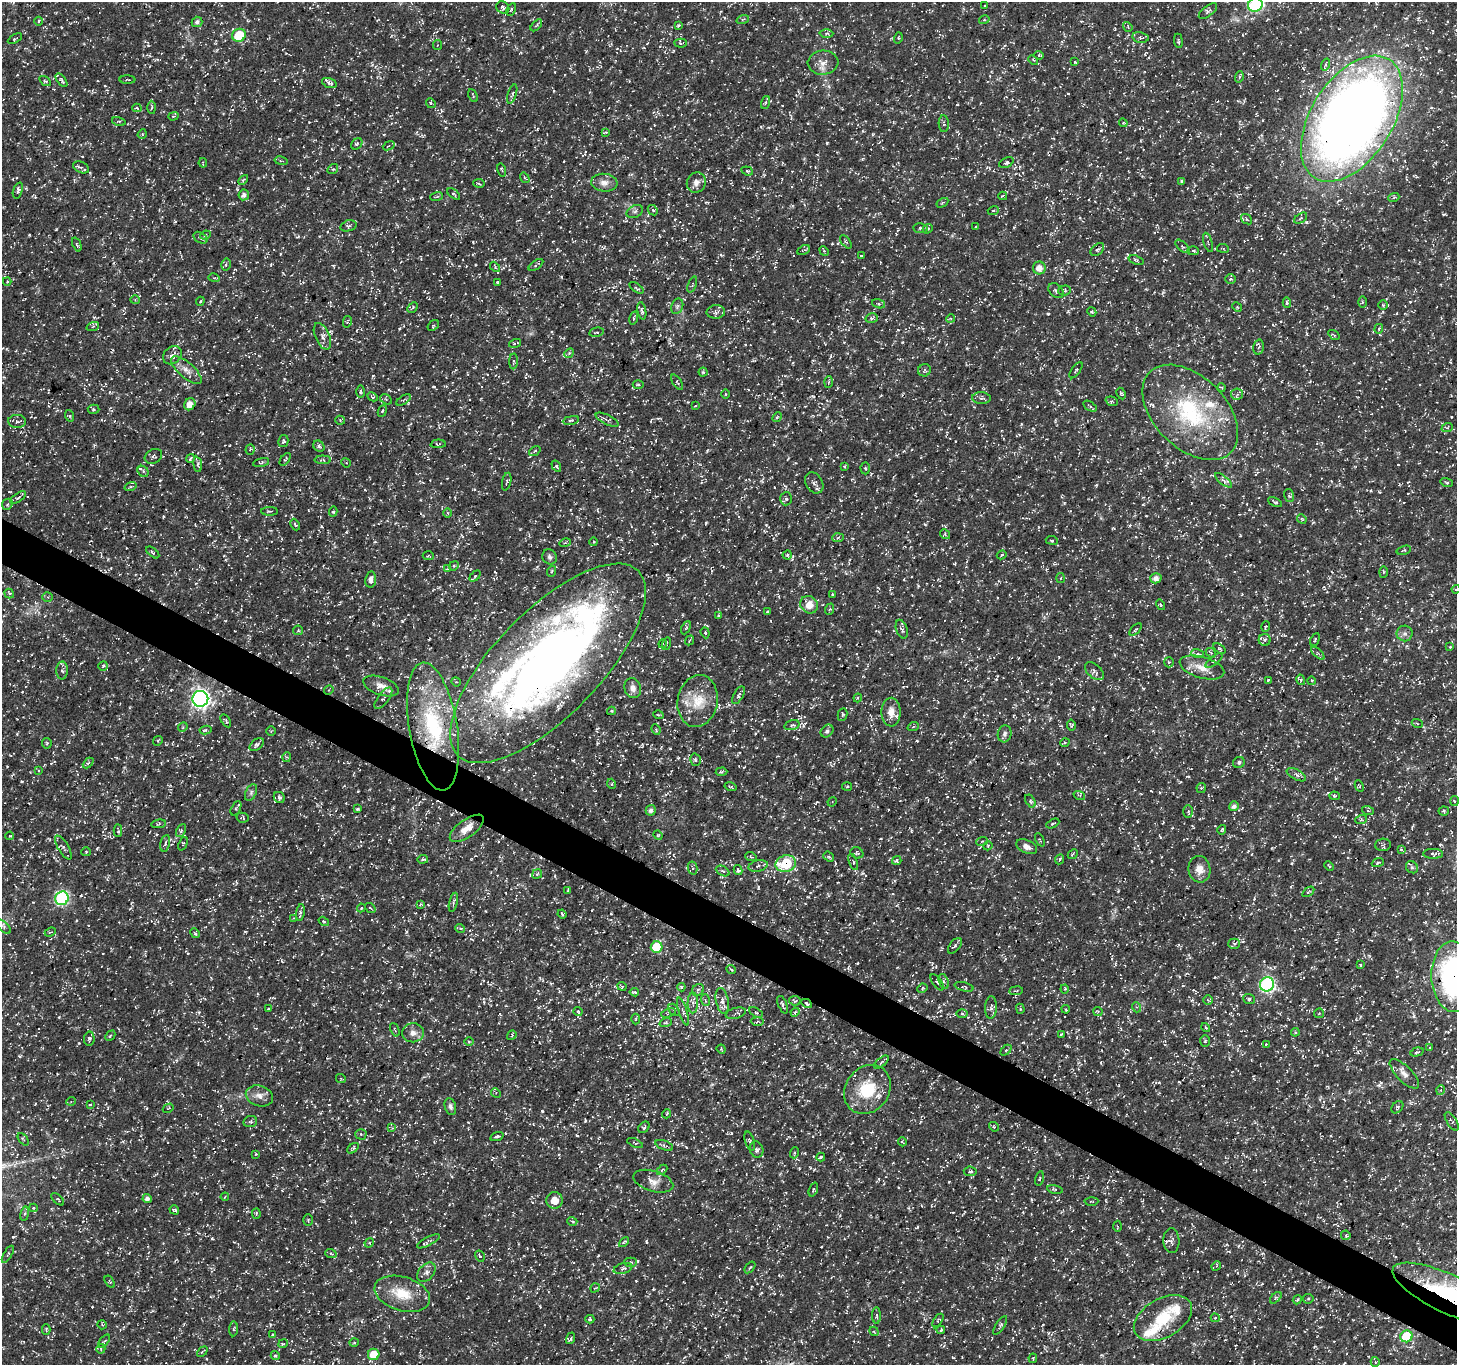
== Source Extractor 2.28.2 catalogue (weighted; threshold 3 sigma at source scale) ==
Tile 6 of 4 x 4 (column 2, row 2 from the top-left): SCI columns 1461-2915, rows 2924-4286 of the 5834 x 5916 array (HDU 1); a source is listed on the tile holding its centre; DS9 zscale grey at full resolution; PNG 1459 x 1367 px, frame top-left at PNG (2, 2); each listed source drawn as its Kron ellipse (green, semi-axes under 4 px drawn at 4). Shown black and unused: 3% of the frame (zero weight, under 3 of 5 exposures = <1% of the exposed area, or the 3 px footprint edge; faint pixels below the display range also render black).
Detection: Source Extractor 2.28.2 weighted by HDU 2 'WHT'; one run over the whole footprint, this tile lists its part. Background 0.0184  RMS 0.002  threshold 0.00894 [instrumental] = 3 sigma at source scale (4.5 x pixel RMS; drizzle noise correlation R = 1.50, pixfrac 1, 0.0396/0.0396 arcsec/px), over >= 5 px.
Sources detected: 939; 1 inside a brighter object's white glare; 29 cosmic-ray / hot-pixel residue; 1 long thin detection or spike segment (spike, bleed or trail) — neither listed nor drawn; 21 inside a brighter listed object's ellipse — not listed separately; of the other 887, all 500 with FLUX_AUTO >= 0.21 (the completeness limit of this list) listed and drawn (387 fainter detections not listed), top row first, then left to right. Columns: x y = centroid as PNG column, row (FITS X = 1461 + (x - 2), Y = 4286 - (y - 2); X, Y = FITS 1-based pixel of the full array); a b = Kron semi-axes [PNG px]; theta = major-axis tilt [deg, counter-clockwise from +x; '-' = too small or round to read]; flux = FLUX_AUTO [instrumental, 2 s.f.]
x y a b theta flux
1255 5 7 6 - 28
985 6 3 2 - 0.22
503 7 7 5 -37 0.56
511 10 6 3 62 0.27
1208 11 11 5 38 0.52
743 19 6 4 19 0.27
984 20 5 3 - 0.21
39 21 4 3 - 0.24
197 22 5 5 - 0.65
536 25 7 4 46 0.31
679 25 3 3 - 0.3
1128 27 5 4 - 0.27
826 34 7 3 1 0.27
239 35 7 6 - 7.1
1140 37 8 5 -12 0.44
898 38 6 4 74 0.27
15 39 8 3 29 0.21
1178 41 7 3 -83 0.29
680 43 6 4 -3 0.39
438 45 5 4 - 0.26
1039 55 4 4 - 0.32
1033 60 5 3 - 0.23
1075 62 3 3 - 0.3
823 63 15 12 5 1.7
1326 65 6 3 71 0.28
1239 77 6 3 73 0.23
61 80 8 3 -53 0.36
127 80 8 3 0 0.23
45 81 6 3 -35 0.24
329 83 8 4 -17 0.56
512 94 10 3 72 0.36
473 96 7 3 -66 0.21
766 102 7 3 71 0.25
431 103 5 4 - 0.31
152 107 6 4 -89 0.36
137 108 4 3 - 0.27
173 116 5 4 - 0.26
1352 119 70 40 57 280
119 121 7 3 -12 0.24
1123 123 4 4 - 0.25
944 124 8 5 -88 0.36
606 132 4 3 - 0.26
142 134 5 4 - 0.25
357 144 6 5 - 0.43
389 146 6 4 22 0.27
281 161 7 3 -11 0.22
203 163 5 2 - 0.22
1006 163 8 4 25 0.4
81 167 8 5 -26 0.67
333 169 6 4 38 0.31
502 170 7 3 -77 0.24
747 171 6 4 -21 0.29
525 178 5 3 - 0.25
243 180 6 3 45 0.25
1182 181 4 4 - 0.33
479 183 6 4 -11 0.28
604 183 13 9 -5 1.4
696 183 10 9 - 1.2
18 190 8 4 71 0.58
454 194 7 4 -38 0.3
244 195 5 5 - 0.72
1003 196 4 3 - 0.32
436 197 6 3 19 0.22
1394 197 5 3 - 0.28
942 203 6 4 31 0.25
653 210 6 4 -44 0.31
993 210 6 3 19 0.27
635 212 8 6 26 0.6
1301 218 7 4 36 0.39
1246 219 6 4 -38 0.33
348 226 8 5 17 0.43
976 227 3 2 - 0.22
920 228 7 4 -10 0.33
928 229 5 4 - 0.36
205 235 5 4 - 0.3
200 238 8 5 -32 0.49
846 242 8 4 -53 0.3
1208 242 10 3 -73 0.29
77 244 7 3 -68 0.27
1182 246 9 4 -43 0.41
1223 248 6 3 -8 0.22
804 250 7 3 25 0.23
1097 250 8 5 41 0.44
824 251 5 4 - 0.22
1193 251 6 4 1 0.53
861 255 3 3 - 0.25
1136 260 8 4 -18 0.37
226 264 6 4 75 0.42
536 265 8 4 36 0.41
495 267 6 4 -48 0.28
1039 268 6 6 - 1.6
214 278 6 3 -15 0.23
1231 279 5 4 - 0.31
7 281 4 3 - 0.25
497 282 3 2 - 0.21
692 285 8 3 68 0.24
637 288 8 4 -35 0.33
1064 290 6 5 - 0.37
1056 291 9 6 -43 0.47
135 300 4 4 - 0.21
200 301 4 4 - 0.21
1362 302 6 4 90 0.25
1287 303 5 4 - 0.38
878 304 6 4 -20 0.33
1383 305 5 5 - 0.24
677 306 8 6 68 0.51
413 307 6 3 45 0.23
1237 307 5 4 - 0.25
642 311 9 4 -80 0.46
716 312 9 6 5 0.58
1092 312 5 3 - 0.21
634 318 7 3 75 0.3
872 318 6 4 16 0.38
951 318 4 3 - 0.23
347 322 6 4 77 0.24
433 325 6 4 37 0.29
93 326 6 4 20 0.29
1379 329 5 3 - 0.26
597 332 7 4 10 0.43
1334 335 6 3 -35 0.26
322 336 14 7 -67 1.2
515 343 6 3 16 0.32
1259 347 7 5 77 0.44
569 353 5 4 - 0.29
172 355 10 8 42 1.1
514 361 8 3 88 0.3
186 370 19 7 -41 1.5
924 370 6 6 - 0.46
1076 370 9 3 55 0.27
703 372 4 4 - 0.27
677 382 9 3 -56 0.32
828 382 6 4 87 0.31
638 385 5 3 - 0.23
1222 388 4 2 - 0.23
361 392 6 3 89 0.25
726 394 5 3 - 0.22
1121 394 6 4 -63 0.23
1237 394 6 5 - 0.4
372 397 5 4 - 0.27
981 398 9 6 -3 0.56
386 399 6 4 -31 0.26
403 400 8 4 33 0.32
1112 401 6 4 -20 0.33
190 404 6 5 - 1.4
695 406 3 2 - 0.21
1090 406 7 3 -33 0.29
93 409 6 4 -4 0.27
382 411 6 3 66 0.31
1190 412 57 36 -45 22
70 416 6 4 -72 0.23
777 417 5 4 - 0.25
340 420 5 4 - 0.26
571 420 8 4 10 0.35
607 420 12 5 -26 0.58
17 421 9 6 -3 0.62
1447 428 6 3 19 0.21
283 441 6 5 - 0.33
438 444 7 4 3 0.29
319 446 6 5 - 0.35
250 450 5 4 - 0.25
535 451 6 4 37 0.28
153 456 9 7 30 0.67
190 458 4 3 - 0.38
285 459 7 4 55 0.3
323 460 8 3 1 0.29
261 462 8 4 14 0.3
346 463 5 4 - 0.22
198 464 7 4 -83 0.36
556 466 6 4 -57 0.41
844 466 3 3 - 0.22
865 468 6 4 -87 0.29
143 471 6 5 - 0.39
1223 480 10 3 -39 0.35
507 482 9 4 76 0.38
814 483 11 8 -58 0.78
1447 483 6 4 -16 0.27
131 487 6 3 19 0.21
1289 495 6 5 - 0.37
18 498 9 4 35 0.48
786 499 6 5 - 0.5
1275 502 7 3 -26 0.29
7 504 6 5 - 0.39
270 511 8 2 0 0.23
333 512 5 4 - 0.29
448 513 4 3 - 0.22
1302 519 5 4 - 0.22
295 525 6 3 -64 0.29
945 534 5 4 - 0.26
838 538 6 4 5 0.32
1052 540 6 3 -6 0.24
594 542 4 4 - 0.26
565 543 6 3 17 0.31
1404 550 7 3 15 0.27
153 553 8 4 -40 0.34
787 555 4 4 - 0.26
1002 555 5 3 - 0.23
428 556 5 3 - 0.22
550 557 8 7 - 0.56
454 566 5 4 - 0.27
447 569 4 4 - 0.22
552 571 5 3 - 0.23
1383 572 5 3 - 0.22
475 576 6 4 46 0.21
1061 578 5 3 - 0.22
1156 578 6 5 - 0.98
371 579 8 5 82 0.92
1456 589 4 4 - 0.22
9 594 5 4 - 0.33
832 594 3 2 - 0.24
47 597 5 4 - 0.32
809 605 9 8 - 2.2
1160 605 5 4 - 0.27
830 609 6 3 69 0.26
768 611 3 3 - 0.22
719 615 4 3 - 0.26
1266 626 5 3 - 0.26
686 628 7 4 62 0.32
902 629 9 5 -71 0.54
298 630 5 4 - 0.25
1135 630 7 3 44 0.25
705 633 6 4 -70 0.29
1405 633 8 8 - 0.74
690 640 5 3 - 0.22
1265 640 6 6 - 0.39
1315 640 7 3 64 0.22
663 644 4 4 - 0.23
667 644 6 3 76 0.26
1450 647 3 3 - 0.22
1219 649 7 4 -36 0.27
1211 653 5 4 - 0.28
1318 653 8 3 -44 0.34
1198 654 6 4 -17 0.45
1214 661 10 3 38 0.31
1169 662 5 5 - 0.22
548 663 129 53 46 170
103 666 5 4 - 0.28
1202 668 23 10 -16 2.7
62 671 9 6 89 0.6
1094 671 11 6 -42 0.62
1268 680 3 2 - 0.22
1301 680 5 3 - 0.22
1312 681 4 3 - 0.21
456 682 5 4 - 0.24
381 686 19 9 -19 1.7
633 688 10 8 -72 1.2
329 690 5 4 - 0.25
738 695 10 5 62 0.48
383 698 13 5 53 0.64
858 698 4 4 - 0.26
200 699 8 8 - 82
698 701 26 20 80 5.6
611 711 4 4 - 0.25
891 712 14 9 90 1.9
658 715 5 3 - 0.23
842 715 6 5 - 0.35
226 721 7 4 -58 0.44
1417 723 5 3 - 0.27
792 725 8 4 15 0.44
1071 725 5 4 - 0.28
433 726 64 24 -80 21
183 727 5 4 - 0.21
913 727 6 3 19 0.21
656 729 5 4 - 0.27
206 730 6 4 9 0.39
271 731 4 4 - 0.22
827 731 7 5 45 0.55
1005 734 8 6 74 0.68
158 741 5 4 - 0.29
1065 742 5 3 - 0.23
47 743 5 5 - 0.33
257 745 8 5 37 0.44
287 757 5 3 - 0.23
695 760 6 5 - 0.39
1239 762 6 5 - 0.45
88 763 6 4 44 0.28
38 770 4 3 - 0.24
721 772 6 4 3 0.33
1296 775 10 5 -28 0.6
612 784 5 3 - 0.23
1359 786 6 4 -62 0.28
730 787 6 3 -15 0.27
847 787 5 3 - 0.24
1201 788 5 4 - 0.3
251 792 9 5 64 0.49
1079 795 6 3 -18 0.28
1335 796 5 4 - 0.26
279 797 6 5 - 0.37
1030 801 7 4 -60 0.4
1454 801 5 3 - 0.21
832 802 5 4 - 0.22
1234 806 5 4 - 0.74
236 808 8 4 65 0.46
357 809 3 3 - 0.29
651 810 5 5 - 0.75
1188 811 6 5 - 0.33
1368 811 6 3 -19 0.22
1444 811 5 4 - 0.3
243 818 6 5 - 0.37
1361 820 6 4 19 0.27
1053 823 7 3 27 0.25
159 824 7 3 6 0.25
467 828 20 8 36 2.5
1222 830 5 3 - 0.34
118 831 6 2 -87 0.35
181 831 7 4 64 0.35
658 835 5 4 - 0.24
10 836 4 3 - 0.22
1040 840 7 3 -63 0.23
982 841 6 3 20 0.24
165 843 8 4 79 0.51
183 844 7 3 67 0.24
1383 845 8 6 4 0.46
988 846 4 4 - 0.21
63 847 13 5 -59 0.65
1027 847 11 6 -23 1.1
1401 849 4 3 - 0.27
86 852 5 4 - 0.23
857 853 6 5 - 0.34
1073 854 5 2 - 0.21
1433 854 10 5 -1 0.43
829 856 6 4 -36 0.33
751 857 6 3 -19 0.22
423 859 5 3 - 0.29
1060 859 5 3 - 0.24
897 860 5 4 - 0.42
853 862 8 4 -70 0.34
1378 863 6 3 19 0.25
786 864 10 8 15 11
758 866 10 5 14 0.64
1329 866 5 3 - 0.23
1412 867 6 5 - 0.37
693 868 7 5 -78 0.37
1199 869 13 11 -81 2
738 870 5 4 - 0.42
723 871 7 4 -26 0.42
537 874 5 4 - 0.33
568 890 4 3 - 0.34
1308 892 7 3 36 0.24
62 898 7 6 - 28
453 902 10 3 76 0.33
420 904 4 3 - 0.26
361 908 4 4 - 0.3
370 908 6 3 -36 0.27
300 912 8 4 81 0.42
562 914 4 3 - 0.26
293 918 4 4 - 0.21
324 921 5 4 - 0.28
4 927 9 4 -46 0.53
460 928 5 3 - 0.24
50 932 6 3 21 0.25
195 933 5 4 - 0.28
1234 944 5 5 - 0.39
955 946 9 5 51 0.44
657 947 6 5 - 7.4
1360 965 3 2 - 0.21
731 969 5 3 - 0.26
1454 977 35 22 -88 44
944 981 7 5 -70 0.47
937 982 9 4 -54 0.47
1267 984 7 7 - 35
622 986 4 3 - 0.22
681 987 4 4 - 0.23
964 987 9 4 -15 0.31
922 988 5 4 - 0.3
1065 989 4 4 - 0.22
698 990 6 5 - 0.42
1016 991 7 3 7 0.23
634 992 5 3 - 0.32
1249 999 6 5 - 0.47
705 1000 6 3 -71 0.29
1208 1000 4 4 - 0.24
722 1001 13 6 -78 1
795 1001 5 4 - 0.27
693 1003 10 5 89 0.7
806 1003 5 3 - 0.49
783 1005 9 3 -69 0.44
991 1007 11 6 87 0.61
1136 1007 5 3 - 0.22
268 1009 3 3 - 0.22
1020 1009 5 4 - 0.28
1066 1009 4 3 - 0.24
674 1010 7 5 -54 0.39
578 1011 4 3 - 0.24
1098 1011 4 4 - 0.26
683 1012 14 3 -72 0.57
795 1012 5 4 - 0.33
668 1013 7 4 20 0.34
736 1013 10 5 15 0.47
756 1013 7 4 -32 0.35
1319 1013 5 5 - 0.25
962 1014 6 4 0 0.3
636 1019 5 3 - 0.22
757 1021 7 4 -1 0.4
666 1022 6 4 18 0.29
1206 1027 5 3 - 0.26
395 1030 7 3 -68 0.26
1295 1032 4 4 - 0.26
413 1033 11 9 1 1.3
1061 1034 4 3 - 0.25
512 1035 5 4 - 0.24
110 1036 6 3 45 0.26
89 1039 7 5 81 0.37
469 1041 5 3 - 0.23
1205 1041 6 5 - 0.38
1266 1044 3 3 - 0.23
1430 1048 4 3 - 0.22
721 1049 5 3 - 0.22
1006 1050 6 4 45 0.29
1417 1052 7 4 15 0.31
881 1062 9 3 41 0.31
1404 1074 19 7 -45 1.4
341 1079 5 3 - 0.21
867 1089 26 22 53 8.1
1441 1090 5 3 - 0.22
496 1093 5 4 - 0.3
259 1096 14 10 -16 1.5
71 1101 5 3 - 0.22
90 1105 4 3 - 0.21
450 1107 9 5 -74 0.59
1397 1107 7 5 47 0.35
168 1108 6 4 31 0.22
667 1114 5 4 - 0.27
1452 1121 10 5 -57 0.47
250 1122 7 5 11 0.4
644 1127 6 5 - 0.38
994 1127 5 4 - 0.26
392 1128 4 4 - 0.27
361 1134 5 5 - 0.29
497 1136 7 4 19 0.48
23 1139 7 3 -53 0.26
750 1141 10 4 -73 0.44
902 1142 4 3 - 0.23
635 1143 8 4 -23 0.32
664 1145 9 4 -22 0.42
353 1148 6 4 41 0.29
756 1149 8 6 -72 0.59
794 1153 5 3 - 0.22
256 1154 4 4 - 0.24
821 1157 4 3 - 0.31
662 1170 6 4 45 0.26
970 1171 6 4 -9 0.41
1039 1178 7 3 79 0.26
653 1181 20 10 -17 1.7
813 1189 7 3 69 0.24
1055 1189 8 3 -11 0.33
225 1197 4 3 - 0.23
58 1199 8 4 -44 0.25
147 1199 4 4 - 0.79
555 1200 8 8 - 2.1
1091 1201 7 3 2 0.23
33 1208 4 4 - 0.22
174 1210 5 3 - 0.42
25 1214 7 4 81 0.37
256 1214 5 3 - 0.27
308 1220 6 4 89 0.33
572 1221 5 3 - 0.21
1117 1226 5 3 - 0.23
1346 1235 5 4 - 0.27
428 1241 13 4 27 0.46
1171 1241 12 8 -86 0.77
624 1242 6 3 46 0.24
369 1243 5 4 - 0.23
8 1254 9 3 60 0.33
331 1254 6 3 -21 0.23
480 1256 6 4 -58 0.29
631 1262 6 4 0 0.32
1216 1266 5 4 - 0.27
750 1267 7 3 52 0.27
623 1269 9 5 16 0.54
426 1272 11 7 49 0.87
110 1282 7 3 -57 0.24
595 1288 5 4 - 0.21
402 1294 29 17 -17 5.4
1449 1294 61 19 -25 26
1276 1298 7 4 45 0.32
1308 1299 5 5 - 0.29
1297 1300 5 3 - 0.22
876 1315 8 4 -89 0.29
1163 1318 31 19 29 7.3
1215 1318 4 4 - 0.26
590 1319 4 4 - 0.32
938 1320 7 4 55 0.32
102 1325 5 3 - 0.21
1000 1325 10 4 56 0.42
233 1329 7 4 85 0.29
46 1330 5 4 - 0.25
941 1330 4 3 - 0.27
874 1331 5 4 - 0.27
273 1335 3 3 - 0.25
1406 1336 6 6 - 8.6
571 1338 6 3 72 0.28
104 1341 8 4 53 0.27
354 1342 5 3 - 0.23
283 1344 5 3 - 0.25
101 1349 5 4 - 0.29
202 1352 6 2 44 0.24
374 1354 6 5 - 4.2
275 1356 4 4 - 0.68
1033 1358 5 3 - 0.22
1375 1362 5 4 - 0.25
Overlapping masked pixels (flux is a lower limit): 8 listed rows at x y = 1352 119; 548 663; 698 701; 433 726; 786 864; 1454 977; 806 1003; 1449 1294
Isophote crosses this tile's border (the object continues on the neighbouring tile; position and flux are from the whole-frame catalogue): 5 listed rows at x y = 1255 5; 1352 119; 1456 589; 1454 977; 1449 1294
Unlisted compact peaks at least as high as the median listed source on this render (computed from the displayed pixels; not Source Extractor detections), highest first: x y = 321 526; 949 1182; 1064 503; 329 450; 915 1336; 1291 863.